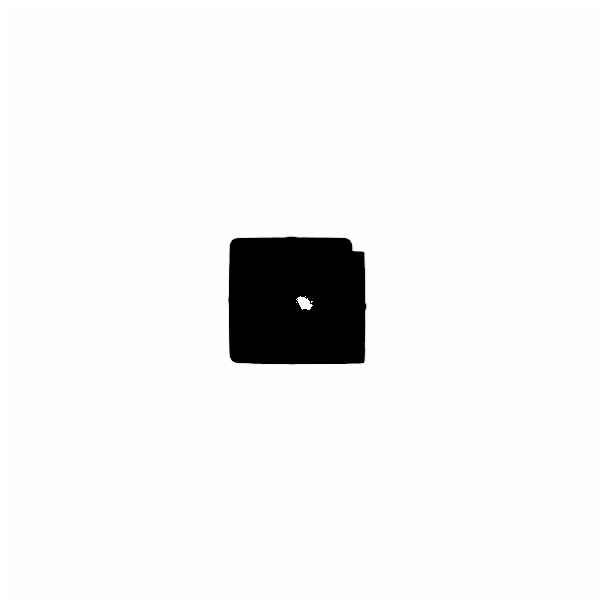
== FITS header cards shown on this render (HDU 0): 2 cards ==
NAXIS1  =                  601
NAXIS2  =                  601

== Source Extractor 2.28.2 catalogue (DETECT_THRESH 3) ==
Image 601 x 601 px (HDU 0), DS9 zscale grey, 1 PNG px = 1 image px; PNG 605 x 605 px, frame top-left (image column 1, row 601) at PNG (0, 0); no overlay
Background 0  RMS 3.6e-40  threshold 1.08e-39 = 3 sigma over >= 5 px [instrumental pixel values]
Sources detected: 12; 10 with non-positive FLUX_AUTO (blend fragments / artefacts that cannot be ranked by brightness) are not listed; the other 2 listed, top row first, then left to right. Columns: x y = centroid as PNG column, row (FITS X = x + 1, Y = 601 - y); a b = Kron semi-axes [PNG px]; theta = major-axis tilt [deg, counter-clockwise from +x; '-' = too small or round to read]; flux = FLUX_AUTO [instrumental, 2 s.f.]
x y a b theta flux
371 156 61 49 6 1.5e-10
303 302 12 8 -46 3.6e+00
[10 non-positive-flux detections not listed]